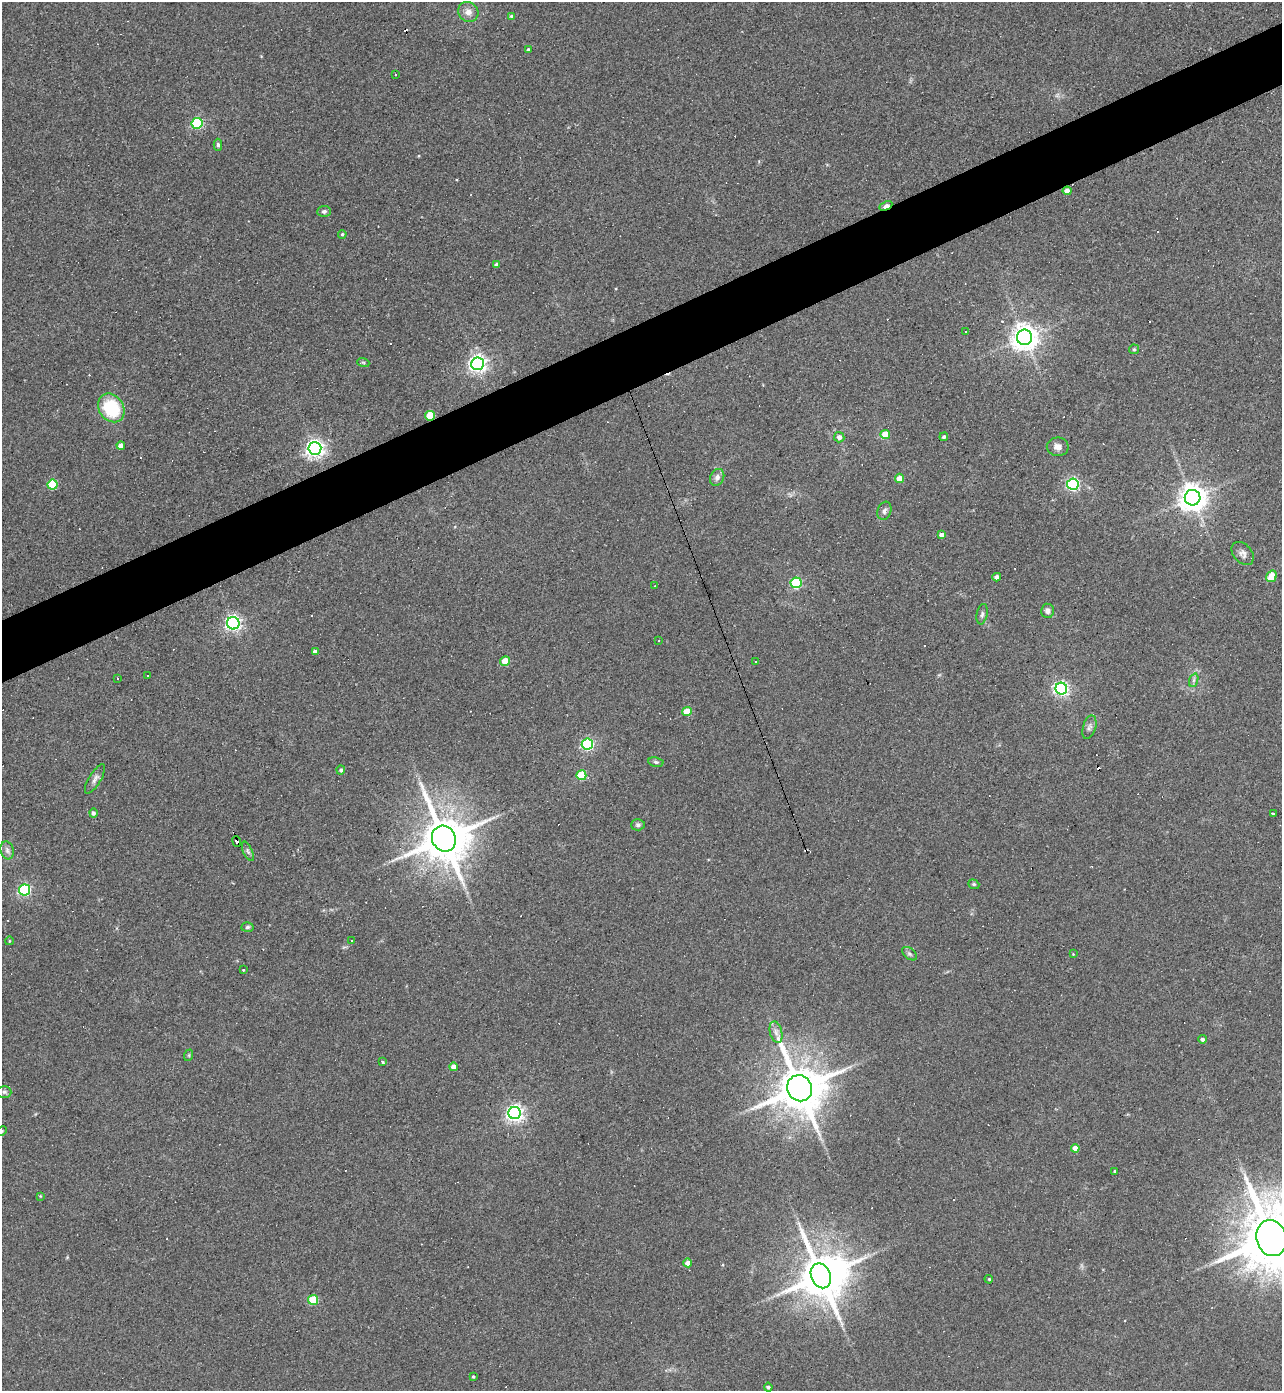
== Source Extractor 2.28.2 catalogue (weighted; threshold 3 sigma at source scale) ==
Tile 10 of 4 x 4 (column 2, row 3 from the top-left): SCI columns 1425-2704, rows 1389-2777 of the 5540 x 5554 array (HDU 1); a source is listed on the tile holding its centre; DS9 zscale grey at full resolution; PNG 1284 x 1393 px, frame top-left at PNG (2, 2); each listed source drawn as its Kron ellipse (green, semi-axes under 4 px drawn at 4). Shown black and unused: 4% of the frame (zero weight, under 3 of 4 exposures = <1% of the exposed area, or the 3 px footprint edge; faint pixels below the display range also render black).
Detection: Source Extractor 2.28.2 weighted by HDU 2 'WHT'; one run over the whole footprint, this tile lists its part. Background 0.067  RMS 0.0076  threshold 0.0344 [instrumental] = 3 sigma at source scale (4.5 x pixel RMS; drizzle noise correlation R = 1.50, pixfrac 1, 0.05/0.05 arcsec/px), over >= 5 px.
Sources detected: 128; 2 inside a brighter object's white glare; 37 cosmic-ray / hot-pixel residue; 1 long thin detection or spike segment (spike, bleed or trail) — neither listed nor drawn; the other 88 listed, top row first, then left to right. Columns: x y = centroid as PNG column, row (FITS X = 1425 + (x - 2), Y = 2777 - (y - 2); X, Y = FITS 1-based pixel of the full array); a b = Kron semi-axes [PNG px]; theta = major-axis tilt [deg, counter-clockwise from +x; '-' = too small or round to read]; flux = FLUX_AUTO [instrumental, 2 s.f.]
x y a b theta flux
468 12 10 9 - 5.3
511 16 4 3 - 0.99
528 49 3 3 - 0.9
395 74 3 3 - 1.1
197 123 5 5 - 77
218 145 6 4 -90 1.4
1067 191 4 4 - 5.7
886 206 7 3 26 8.4
324 211 6 5 - 1.9
342 234 4 3 - 0.95
497 265 4 4 - 2.7
966 332 2 2 - 0.63
1025 337 7 7 - 840
1134 349 5 4 - 1
363 362 6 4 -19 0.95
477 364 6 6 - 320
111 408 15 12 -56 41
430 416 5 5 - 29
885 434 5 4 - 14
839 437 5 5 - 3.3
944 437 4 4 - 1.7
121 446 4 4 - 5.1
1058 447 11 9 -1 4.5
315 449 6 6 - 340
717 477 9 6 61 3.3
899 478 4 4 - 6.9
1073 484 6 5 - 140
52 485 5 5 - 40
1193 498 8 7 - 940
884 511 9 6 70 2.4
942 535 4 4 - 5.5
1243 553 13 9 -49 3.9
1272 576 6 5 - 17
997 577 4 4 - 3.8
796 583 5 5 - 59
654 586 3 2 - 0.46
1048 611 7 6 - 2.9
982 614 10 5 79 2.1
233 623 6 6 - 230
658 641 3 2 - 0.54
315 652 4 4 - 3
505 661 5 5 - 13
755 662 3 2 - 0.89
148 675 3 3 - 10
117 678 3 2 - 0.56
1194 680 7 4 71 1.7
1061 689 6 6 - 180
687 712 4 4 - 19
1089 727 12 6 73 2.8
587 744 5 5 - 120
656 762 7 5 -10 1.5
341 770 4 4 - 1.5
581 775 5 5 - 33
95 779 17 6 59 3.3
93 813 4 4 - 1.9
1274 814 4 3 - 4.8
638 825 7 5 3 1.8
444 839 13 11 -62 3800
237 841 5 3 - 69
7 850 9 6 -75 2.7
248 851 10 4 -66 1.9
974 884 6 4 -20 1
24 890 5 5 - 100
247 927 6 5 - 1.4
9 941 4 3 - 0.54
351 941 3 2 - 0.63
909 954 9 5 -37 1.7
1073 954 4 3 - 0.55
243 970 3 3 - 0.59
776 1032 11 6 -75 3.6
1202 1039 4 4 - 2
189 1055 6 3 72 0.88
383 1062 4 3 - 1
454 1067 4 4 - 7.4
800 1088 13 12 - 4000
4 1092 7 6 - 1.9
515 1113 6 6 - 300
2 1131 5 4 - 0.78
1075 1148 4 4 - 6.2
1114 1171 3 2 - 0.67
40 1196 4 4 - 0.65
1271 1238 18 15 -75 7600
688 1263 4 4 - 4.6
821 1276 13 9 -66 3200
989 1279 4 3 - 0.78
313 1300 5 5 - 37
473 1377 3 3 - 0.9
768 1387 4 4 - 1.5
Overlapping masked pixels (flux is a lower limit): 5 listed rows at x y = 1067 191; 886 206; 430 416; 237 841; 1271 1238
Isophote crosses this tile's border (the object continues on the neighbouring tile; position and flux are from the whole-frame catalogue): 2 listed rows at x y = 2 1131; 1271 1238